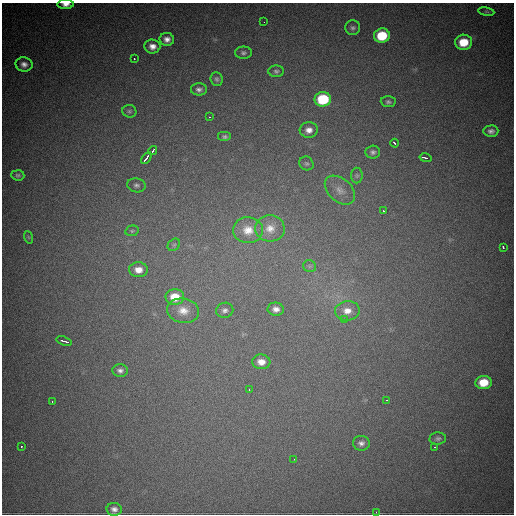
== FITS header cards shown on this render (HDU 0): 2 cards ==
NAXIS1  =                  512
NAXIS2  =                  512

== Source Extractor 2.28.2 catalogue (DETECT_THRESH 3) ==
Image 512 x 512 px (HDU 0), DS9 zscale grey, 1 PNG px = 1 image px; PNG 516 x 516 px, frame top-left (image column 1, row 512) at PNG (2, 3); each listed source drawn as its Kron ellipse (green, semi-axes under 4 px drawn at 4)
Background 2030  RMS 43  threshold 128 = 3 sigma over >= 5 px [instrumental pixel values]
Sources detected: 60; all 60 listed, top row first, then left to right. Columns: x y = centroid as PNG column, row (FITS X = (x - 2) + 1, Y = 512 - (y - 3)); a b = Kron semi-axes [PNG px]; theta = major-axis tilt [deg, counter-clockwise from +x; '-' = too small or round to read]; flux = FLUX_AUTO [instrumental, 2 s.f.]
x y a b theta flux
66 4 8 4 1 18000
486 12 8 4 -9 4900
264 22 2 2 - 6500
353 28 7 7 - 8100
382 36 8 7 - 100000
167 39 7 6 - 16000
464 42 8 7 - 66000
152 46 8 7 - 19000
243 53 8 6 0 7600
134 59 2 2 - 12000
24 64 8 7 - 15000
276 71 8 5 1 7200
216 79 7 6 - 6700
199 89 8 6 0 10000
323 99 8 7 - 160000
388 102 7 5 -3 7400
129 111 7 6 - 6400
209 117 3 2 - 5300
309 130 9 8 - 19000
491 131 7 5 1 11000
225 137 7 5 0 6800
394 143 4 2 - 6200
153 151 5 2 - 9300
373 152 7 6 - 8900
146 158 7 3 55 22000
425 158 6 2 -14 12000
306 163 7 6 - 6700
18 175 6 5 - 5600
357 176 8 6 90 6500
136 185 9 7 -10 9300
340 190 17 11 -42 32000
383 211 3 2 - 13000
270 228 15 13 -4 34000
248 230 15 13 -3 41000
132 231 7 5 13 5400
28 237 6 4 -70 3700
174 245 7 5 44 6400
503 247 3 2 - 10000
310 266 6 6 - 5900
138 270 9 7 -3 28000
175 297 9 8 - 63000
276 309 8 6 -8 16000
225 310 9 7 18 12000
183 311 16 12 -8 37000
347 311 12 9 7 28000
344 320 3 2 - 4600
64 341 8 3 -17 13000
261 362 9 7 -3 26000
120 370 7 6 - 9400
483 382 8 6 5 59000
249 389 3 2 - 3700
386 400 2 2 - 2000
52 401 3 2 - 7100
438 439 8 6 5 7200
361 443 8 7 - 12000
21 447 3 2 - 2800
434 447 3 2 - 3100
294 459 3 2 - 2300
114 509 7 6 - 12000
376 512 2 2 - 4800
At the frame edge (FLAGS 8, measured only in part): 1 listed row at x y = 66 4